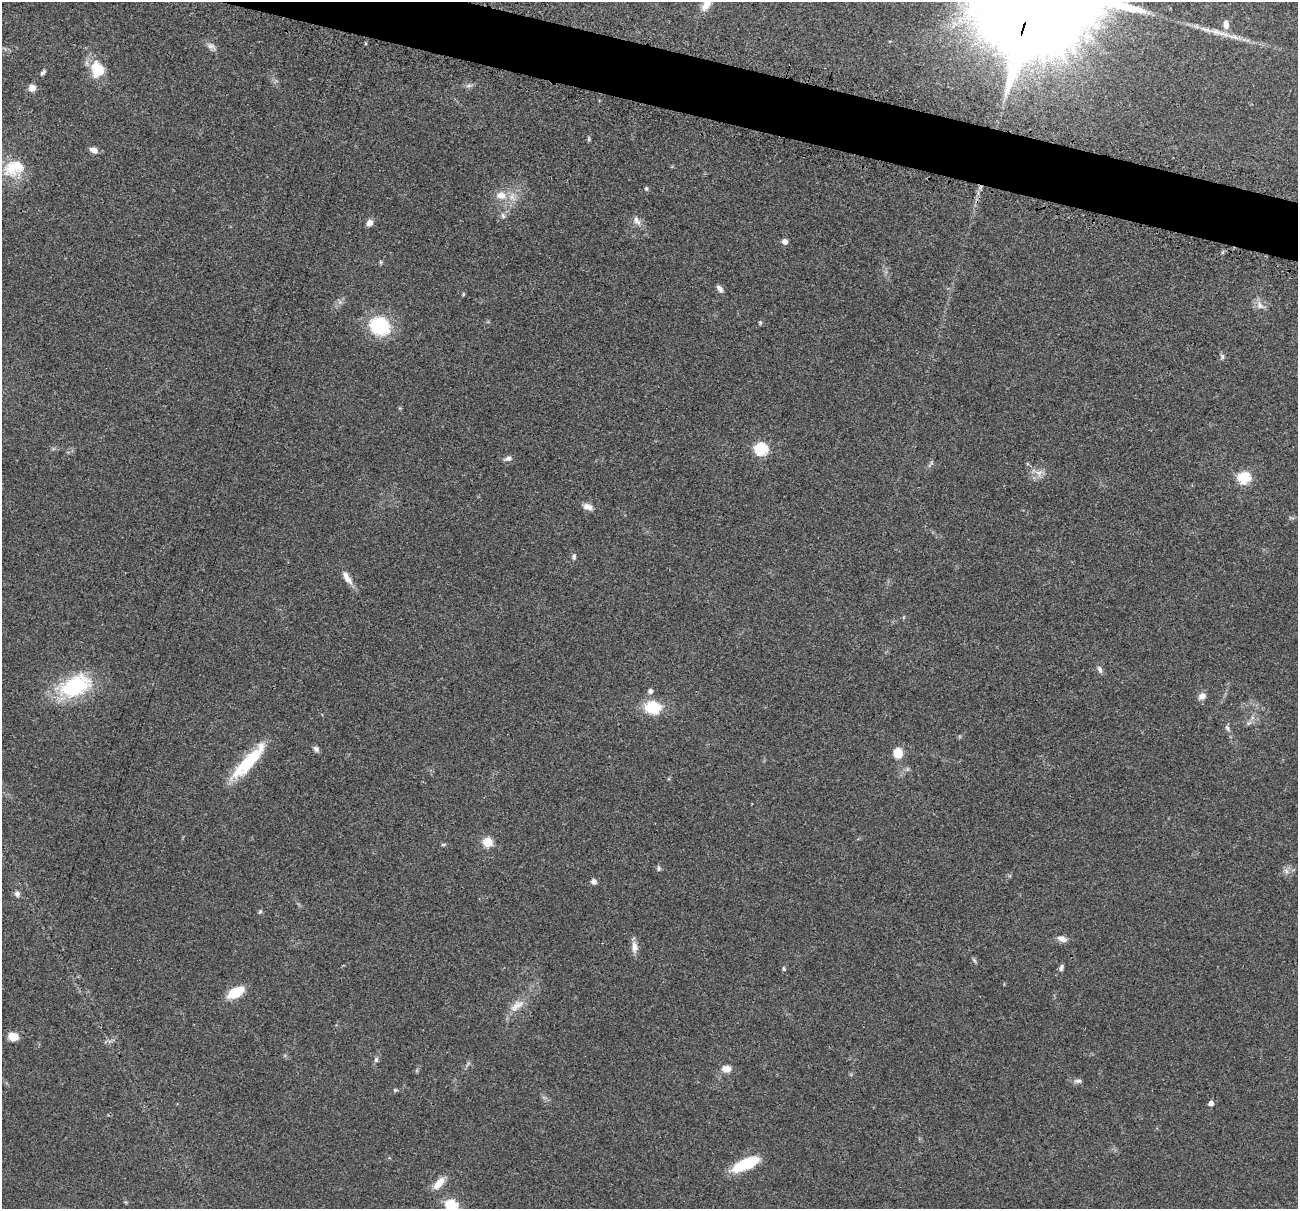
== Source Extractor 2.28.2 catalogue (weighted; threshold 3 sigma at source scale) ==
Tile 11 of 4 x 4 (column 3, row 3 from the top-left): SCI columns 2621-3916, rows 1361-2567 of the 5241 x 5259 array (HDU 1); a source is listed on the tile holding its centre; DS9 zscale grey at full resolution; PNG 1300 x 1211 px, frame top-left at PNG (2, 2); no overlay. Shown black and unused: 4% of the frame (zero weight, under 3 of 4 exposures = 3% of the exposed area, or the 3 px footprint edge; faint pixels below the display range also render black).
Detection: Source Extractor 2.28.2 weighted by HDU 2 'WHT'; one run over the whole footprint, this tile lists its part. Background 0.054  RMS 0.0056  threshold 0.0252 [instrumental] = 3 sigma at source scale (4.5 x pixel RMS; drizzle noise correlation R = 1.50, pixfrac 1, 0.05/0.05 arcsec/px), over >= 5 px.
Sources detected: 64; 1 inside a brighter listed object's ellipse — not listed separately; the other 63 listed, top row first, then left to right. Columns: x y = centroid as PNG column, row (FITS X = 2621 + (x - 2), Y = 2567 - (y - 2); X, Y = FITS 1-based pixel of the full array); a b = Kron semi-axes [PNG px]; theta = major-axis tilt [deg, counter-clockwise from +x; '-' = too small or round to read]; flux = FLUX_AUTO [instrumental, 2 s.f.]
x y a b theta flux
707 3 28 9 61 8
1226 24 12 7 -88 4
1218 33 25 6 -16 6.9
211 46 11 6 -7 2.2
97 69 23 17 -74 13
43 73 9 4 41 1.1
469 86 9 4 8 1.3
32 88 9 9 - 3.1
589 139 6 4 -89 0.72
94 150 9 6 -28 3.2
11 168 24 19 77 15
646 189 5 4 - 1.1
501 195 13 10 -4 6.1
503 216 9 5 -63 1.3
637 221 13 7 -54 2.9
369 223 8 7 - 2.8
785 242 5 5 - 3.5
381 262 6 4 -90 0.65
720 288 10 5 -44 2
463 294 6 3 72 0.57
1260 305 10 8 -56 3.1
760 323 6 4 73 0.69
380 326 19 16 -32 34
1222 356 8 5 -85 1.2
761 449 6 6 - 66
508 458 8 6 9 2.1
1038 473 10 7 0 3.1
1244 477 6 6 - 50
587 507 12 7 -20 3.3
574 556 7 5 -90 1.2
347 578 20 7 -56 4.5
1100 669 9 6 -69 1.8
75 686 39 23 24 40
650 691 5 5 - 1.9
1202 696 10 7 43 3
652 707 15 12 -12 19
1227 728 9 5 -65 1.3
316 749 8 6 -44 1.6
898 753 10 8 -78 10
249 761 53 13 47 27
488 842 5 5 - 28
443 845 6 4 1 0.7
659 868 7 5 74 0.99
1286 871 8 4 -53 1.4
594 881 7 6 - 1.9
17 894 7 7 - 1.8
260 912 6 4 67 0.83
1062 939 13 7 -19 2.9
634 947 15 8 -85 3.8
974 960 8 4 -53 0.87
1061 968 10 5 74 1.4
784 969 7 3 -89 0.71
236 992 12 7 30 22
516 1006 24 9 36 6.4
13 1037 9 7 -14 8.3
376 1060 7 5 75 1.3
726 1069 9 7 -1 4.8
1078 1081 9 5 1 1.6
395 1090 5 5 - 0.74
1211 1103 6 5 - 1.9
746 1164 28 10 24 24
439 1183 16 8 49 6.9
451 1205 6 5 - 48
Isophote crosses this tile's border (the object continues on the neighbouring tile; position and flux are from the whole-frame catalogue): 2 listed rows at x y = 707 3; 451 1205